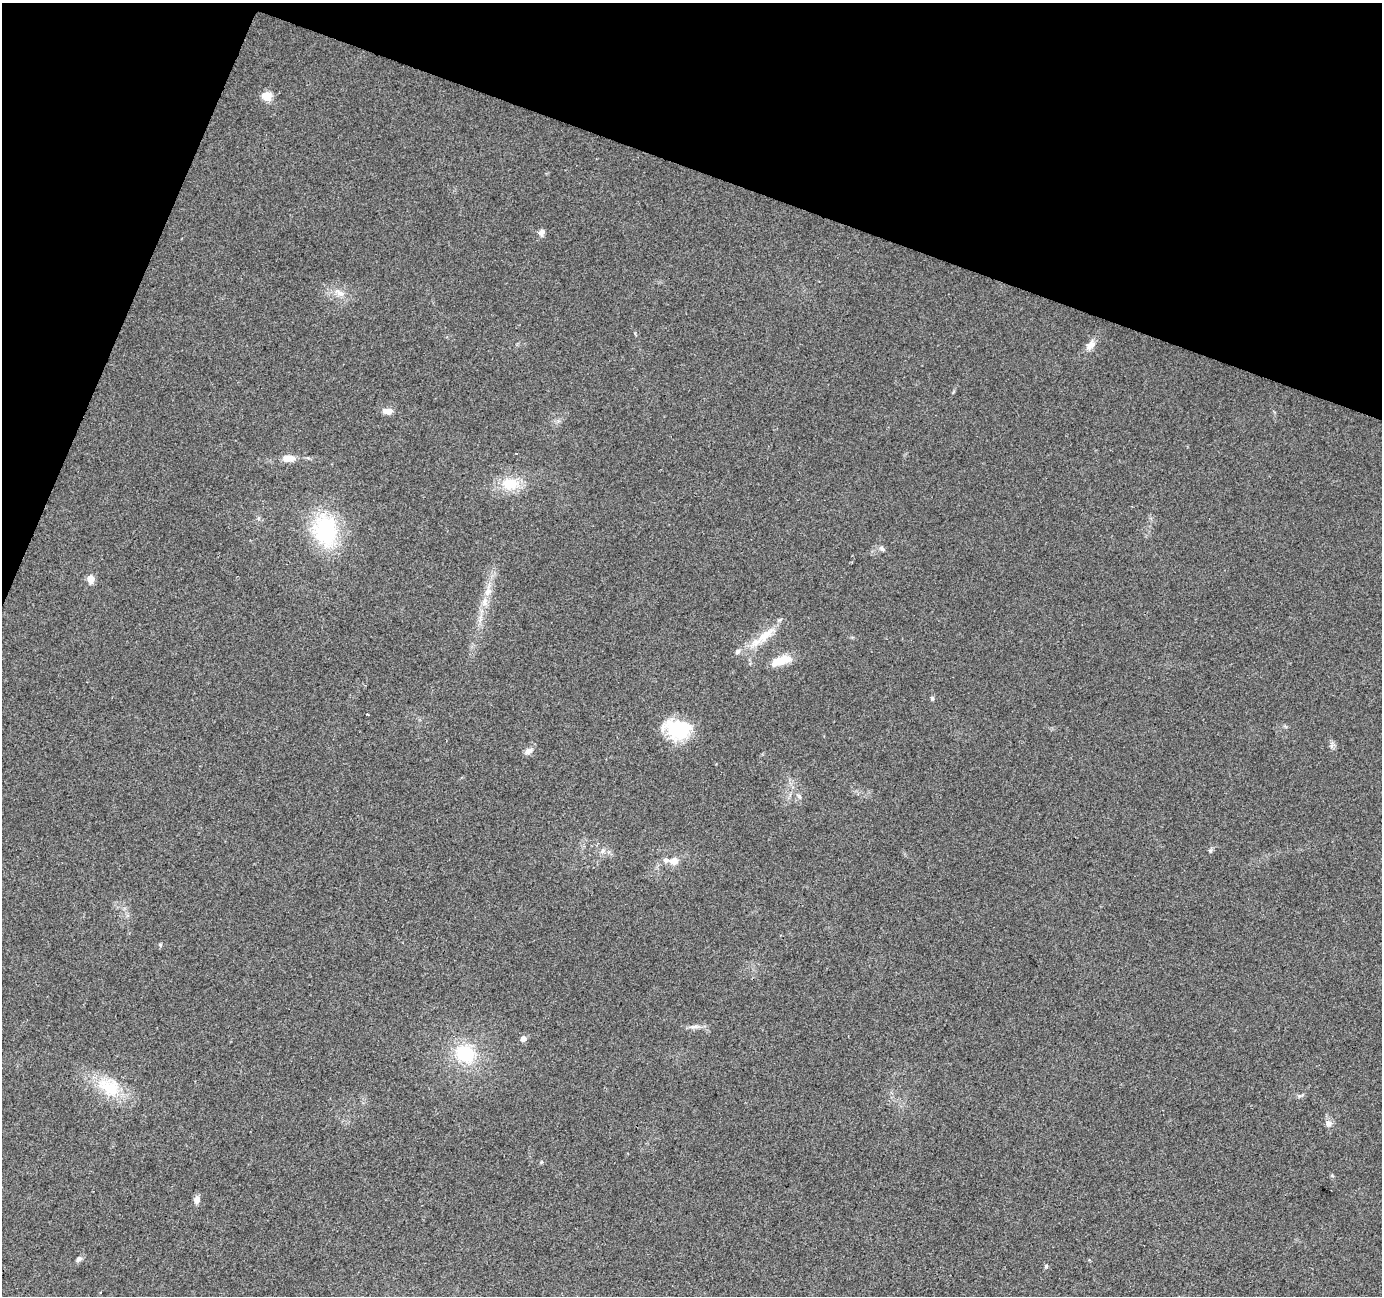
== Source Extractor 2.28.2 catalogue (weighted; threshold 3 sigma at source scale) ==
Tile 2 of 4 x 4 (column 2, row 1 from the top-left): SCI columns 1388-2767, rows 4160-5453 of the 5527 x 5664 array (HDU 1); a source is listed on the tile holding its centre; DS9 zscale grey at full resolution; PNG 1384 x 1298 px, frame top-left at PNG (2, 3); no overlay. Shown black and unused: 18% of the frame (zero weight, under 2 of 3 exposures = <1% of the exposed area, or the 3 px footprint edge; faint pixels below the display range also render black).
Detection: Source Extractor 2.28.2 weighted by HDU 2 'WHT'; one run over the whole footprint, this tile lists its part. Background 0.0405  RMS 0.0079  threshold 0.0358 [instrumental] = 3 sigma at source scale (4.5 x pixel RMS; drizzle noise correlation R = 1.50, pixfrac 1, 0.0396/0.0396 arcsec/px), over >= 5 px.
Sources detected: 32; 2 inside a brighter listed object's ellipse — not listed separately; the other 30 listed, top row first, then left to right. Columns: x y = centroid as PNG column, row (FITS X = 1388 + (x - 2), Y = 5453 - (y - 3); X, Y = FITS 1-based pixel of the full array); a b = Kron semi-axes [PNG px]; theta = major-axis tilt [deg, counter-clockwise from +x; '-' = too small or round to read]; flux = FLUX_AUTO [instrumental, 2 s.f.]
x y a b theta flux
267 96 12 11 - 8.6
541 232 9 7 69 3.4
340 293 14 7 -34 5.9
1090 345 15 9 43 5.6
388 411 13 7 -1 5.2
289 458 15 8 3 8
510 484 20 15 2 22
325 530 38 27 -84 73
882 548 9 6 -40 2.3
91 579 5 5 - 15
485 602 13 8 88 6.4
765 635 29 11 40 18
737 652 8 6 47 2.2
781 661 27 10 18 16
932 698 5 4 - 1.6
367 714 3 2 - 0.81
678 729 27 18 -10 48
528 751 10 7 32 4.2
603 851 8 6 55 3
1210 851 6 5 - 1.2
674 861 10 9 - 6.6
160 945 5 5 - 1.1
694 1027 12 4 5 3
523 1038 5 5 - 5.3
465 1054 23 19 -28 41
109 1087 34 23 -27 34
1329 1123 9 8 - 3.5
197 1200 9 7 76 4.2
79 1259 9 6 44 2.3
1046 1266 6 4 76 1.3